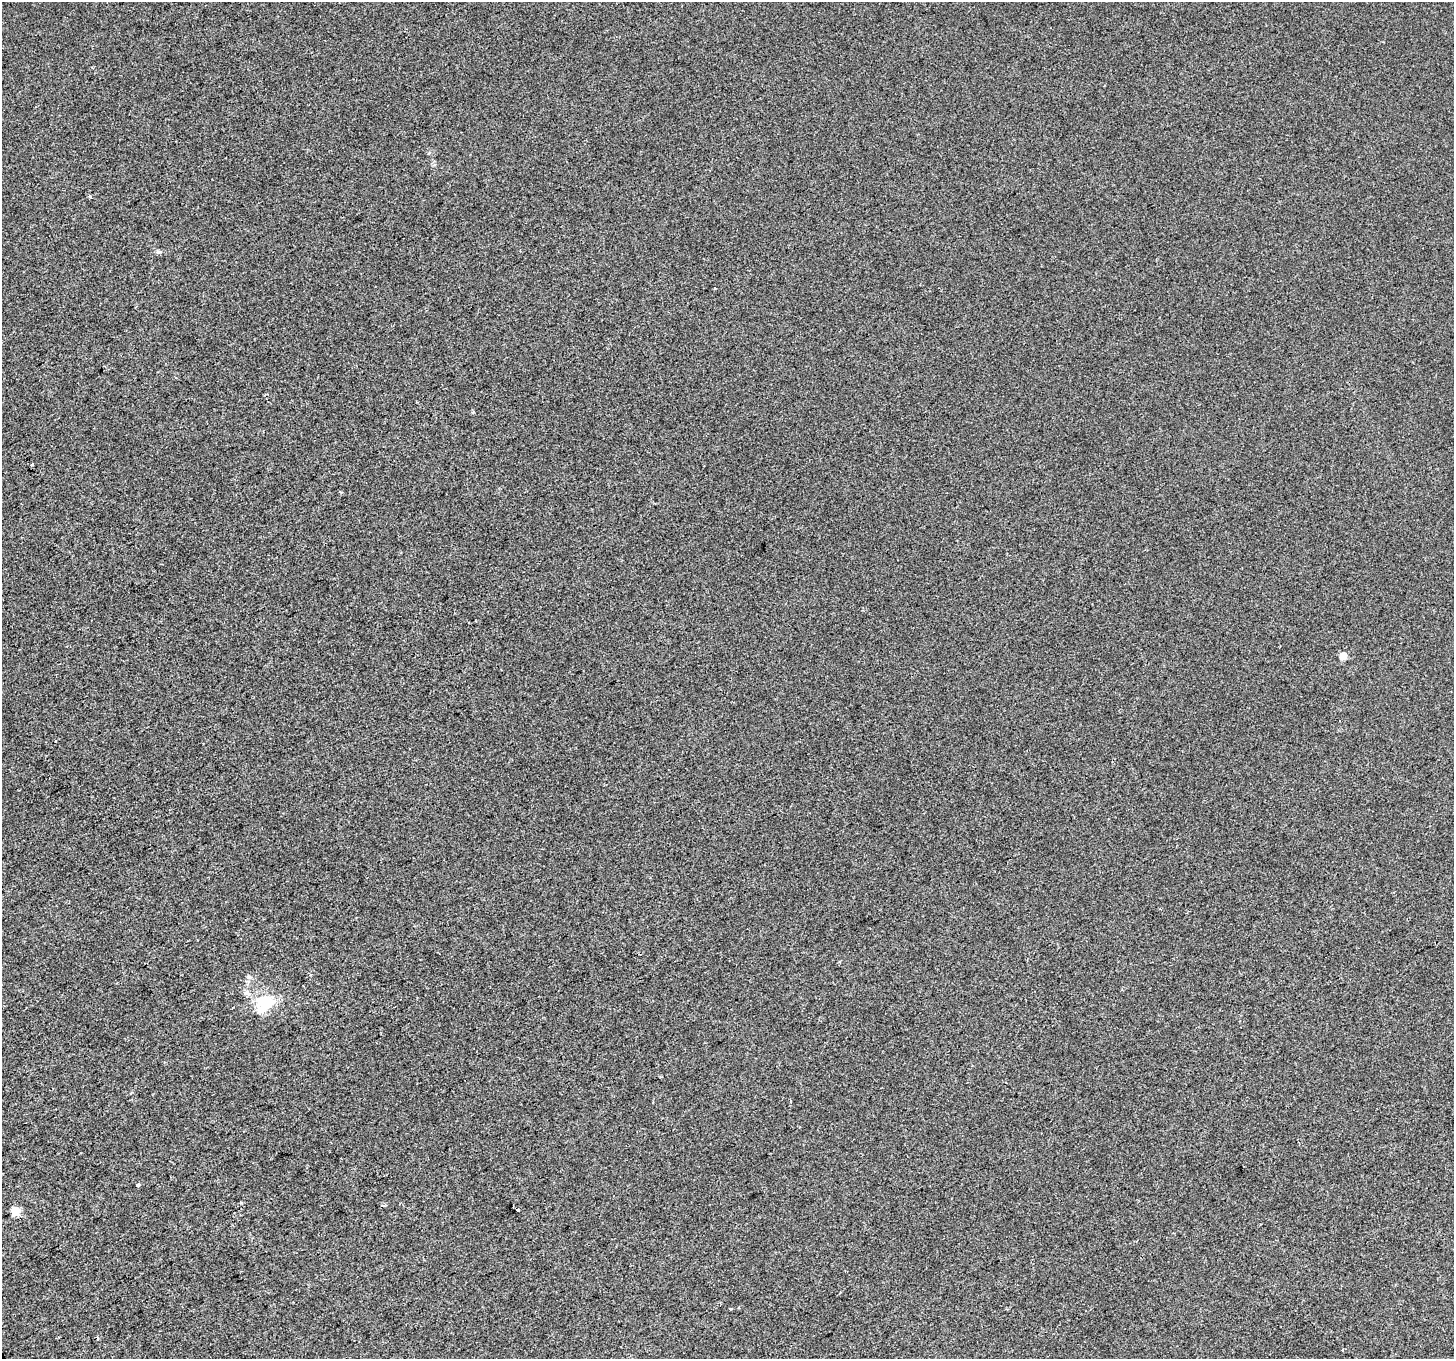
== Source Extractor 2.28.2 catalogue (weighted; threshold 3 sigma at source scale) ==
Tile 7 of 4 x 4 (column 3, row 2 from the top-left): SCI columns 2905-4356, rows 2880-4236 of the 5807 x 5697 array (HDU 1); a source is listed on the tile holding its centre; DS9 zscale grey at full resolution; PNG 1456 x 1361 px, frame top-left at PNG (2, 2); no overlay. Shown black and unused: <1% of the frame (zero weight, under 2 of 3 exposures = <1% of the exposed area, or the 3 px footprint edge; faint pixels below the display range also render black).
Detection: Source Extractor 2.28.2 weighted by HDU 2 'WHT'; one run over the whole footprint, this tile lists its part. Background -2.33e-04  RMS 0.0055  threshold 0.0249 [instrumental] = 3 sigma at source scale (4.5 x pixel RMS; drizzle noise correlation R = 1.50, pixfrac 1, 0.0396/0.0396 arcsec/px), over >= 5 px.
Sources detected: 14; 1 inside a brighter object's white glare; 2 cosmic-ray / hot-pixel residue — not listed; the other 11 listed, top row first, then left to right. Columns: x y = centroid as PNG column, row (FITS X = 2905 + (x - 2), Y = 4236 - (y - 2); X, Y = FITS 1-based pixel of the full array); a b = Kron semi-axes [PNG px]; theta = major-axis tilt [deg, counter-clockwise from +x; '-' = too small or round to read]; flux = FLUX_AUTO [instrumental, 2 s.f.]
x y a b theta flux
90 196 3 2 - 1.9
715 288 3 2 - 0.84
32 464 3 2 - 1.2
1343 656 5 5 - 9.5
247 992 8 6 36 1.5
266 1001 18 13 -9 17
790 1101 4 3 - 0.43
138 1185 3 3 - 3.5
15 1211 5 5 - 19
98 1338 5 3 - 0.54
1342 1350 5 2 - 0.59
Unlisted compact peaks at least as high as the median listed source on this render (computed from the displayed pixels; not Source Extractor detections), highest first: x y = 158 252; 473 412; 731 1309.